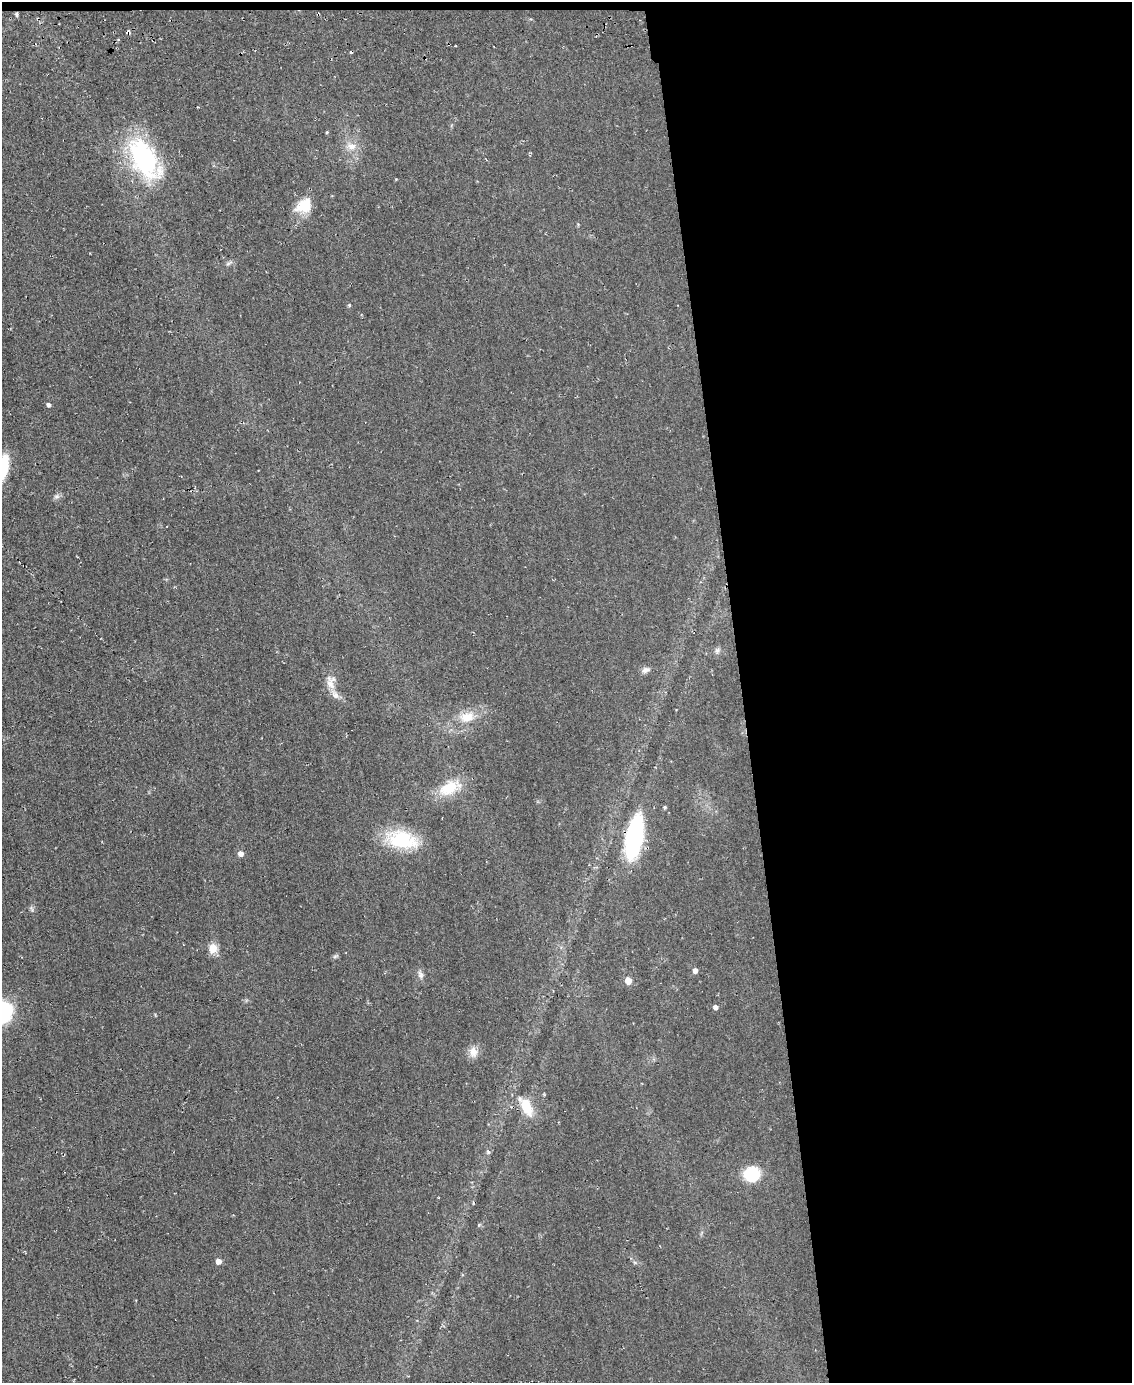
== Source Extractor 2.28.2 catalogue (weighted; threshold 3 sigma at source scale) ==
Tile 4 of 4 x 3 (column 4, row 1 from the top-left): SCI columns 3400-4529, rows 2936-4316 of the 4559 x 4551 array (HDU 1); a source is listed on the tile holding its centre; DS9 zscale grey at full resolution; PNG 1134 x 1385 px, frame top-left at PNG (2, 2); no overlay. Shown black and unused: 35% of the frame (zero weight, under 2 of 3 exposures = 3% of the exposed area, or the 3 px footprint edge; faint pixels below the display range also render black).
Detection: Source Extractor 2.28.2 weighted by HDU 2 'WHT'; one run over the whole footprint, this tile lists its part. Background 0.047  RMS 0.013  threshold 0.0597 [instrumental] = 3 sigma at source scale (4.5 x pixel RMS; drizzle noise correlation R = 1.50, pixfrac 1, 0.05/0.05 arcsec/px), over >= 5 px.
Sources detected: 36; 1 cosmic-ray / hot-pixel residue — not listed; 2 inside a brighter listed object's ellipse — not listed separately; the other 33 listed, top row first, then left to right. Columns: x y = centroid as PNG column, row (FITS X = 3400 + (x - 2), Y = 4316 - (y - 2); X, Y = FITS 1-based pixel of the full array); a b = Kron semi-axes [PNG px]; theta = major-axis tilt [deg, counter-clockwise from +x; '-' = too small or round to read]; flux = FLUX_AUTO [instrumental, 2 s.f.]
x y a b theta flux
16 14 7 4 -73 2.4
128 32 5 5 - 3.8
327 132 4 4 - 1.2
351 146 13 11 -16 13
144 159 59 31 -60 150
306 205 22 13 85 23
229 263 11 4 26 3.2
349 305 4 4 - 1.7
49 404 5 4 - 3.5
3 468 25 9 77 53
57 496 8 6 1 3.8
717 650 9 7 54 4
645 670 11 7 21 5.4
331 682 22 13 -88 15
467 717 21 14 11 26
449 788 29 15 26 41
665 807 4 4 - 1.9
634 837 34 13 81 220
402 839 40 21 -12 74
240 853 5 5 - 7.7
32 909 8 3 -71 2.4
213 948 11 10 - 15
335 956 9 3 13 2.2
695 970 5 4 - 6.7
420 974 13 7 -70 5.6
628 980 5 5 - 16
715 1007 5 4 - 5.7
3 1012 20 17 68 110
473 1052 15 11 -87 12
526 1107 27 13 -62 32
488 1152 7 3 -45 1.8
752 1174 13 12 - 58
218 1261 5 5 - 9.7
Overlapping masked pixels (flux is a lower limit): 3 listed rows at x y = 128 32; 634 837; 526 1107
Isophote crosses this tile's border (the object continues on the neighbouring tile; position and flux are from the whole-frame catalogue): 2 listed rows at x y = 3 468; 3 1012